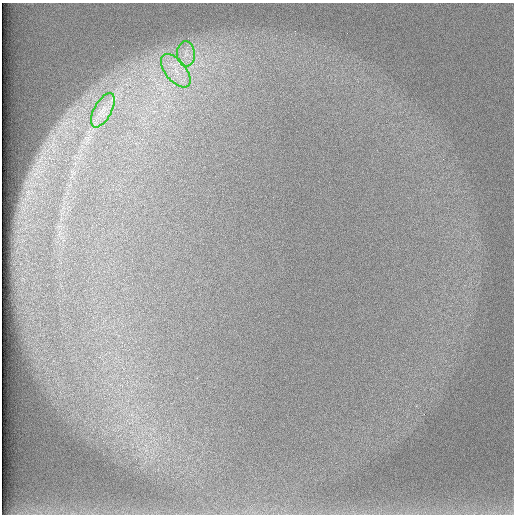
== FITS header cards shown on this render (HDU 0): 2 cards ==
NAXIS1  =                  512 /
NAXIS2  =                  512 /

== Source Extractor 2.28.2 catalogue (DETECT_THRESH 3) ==
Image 512 x 512 px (HDU 0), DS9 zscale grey, 1 PNG px = 1 image px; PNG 516 x 516 px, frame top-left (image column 1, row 512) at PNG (2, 3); each listed source drawn as its Kron ellipse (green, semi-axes under 4 px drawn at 4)
Background 98.7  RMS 2.9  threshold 8.7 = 3 sigma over >= 5 px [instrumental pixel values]
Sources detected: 3; all 3 listed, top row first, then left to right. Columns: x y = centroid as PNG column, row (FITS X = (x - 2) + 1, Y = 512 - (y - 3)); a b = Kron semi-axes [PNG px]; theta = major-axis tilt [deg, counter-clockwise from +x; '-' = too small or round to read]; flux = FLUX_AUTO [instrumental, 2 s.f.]
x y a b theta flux
186 54 12 9 -86 1800
176 71 20 10 -51 3700
103 110 19 8 62 2400